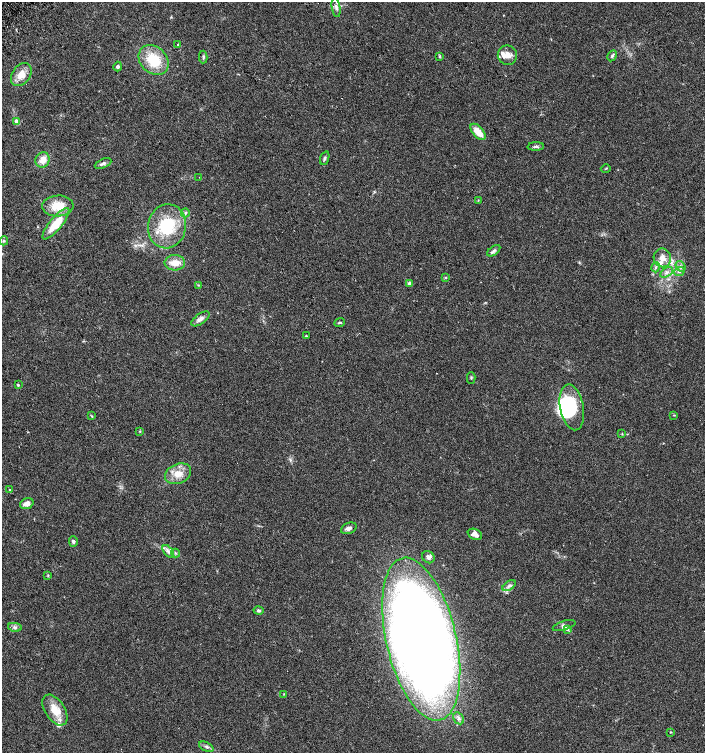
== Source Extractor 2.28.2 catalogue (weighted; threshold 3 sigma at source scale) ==
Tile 11 of 4 x 4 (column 3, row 3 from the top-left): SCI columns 2976-4380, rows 1534-3035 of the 6015 x 6062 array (HDU 1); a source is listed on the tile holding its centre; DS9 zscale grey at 2 x 2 block average (1 PNG px = mean of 2 x 2 image px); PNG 707 x 755 px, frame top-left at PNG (2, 2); each listed source drawn as its Kron ellipse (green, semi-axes under 4 px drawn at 4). Shown black and unused: <1% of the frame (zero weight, under 2 of 3 exposures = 2% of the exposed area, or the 3 px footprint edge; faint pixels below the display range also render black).
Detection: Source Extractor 2.28.2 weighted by HDU 2 'WHT'; one run over the whole footprint, this tile lists its part. Background 0.0686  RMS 0.0087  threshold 0.0392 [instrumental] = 3 sigma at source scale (4.5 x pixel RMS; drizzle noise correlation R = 1.50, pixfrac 1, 0.0396/0.0396 arcsec/px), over >= 5 px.
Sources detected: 70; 3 inside a brighter object's white glare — neither listed nor drawn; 3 inside a brighter listed object's ellipse — not listed separately; the other 64 listed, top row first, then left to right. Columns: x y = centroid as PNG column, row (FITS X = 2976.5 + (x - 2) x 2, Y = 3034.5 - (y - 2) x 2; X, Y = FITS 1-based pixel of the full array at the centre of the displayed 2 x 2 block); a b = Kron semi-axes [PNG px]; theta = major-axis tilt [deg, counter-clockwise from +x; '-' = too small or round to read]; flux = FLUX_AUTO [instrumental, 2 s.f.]
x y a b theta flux
336 7 10 4 -81 6.7
178 44 2 2 - 6.7
507 55 9 9 - 17
439 56 4 2 - 1.9
612 56 6 4 60 3.8
203 57 6 3 89 3.4
154 60 17 13 -44 64
118 67 5 4 - 4.5
21 75 12 9 54 23
17 122 3 3 - 26
478 132 10 5 -48 29
536 147 8 3 3 5.3
325 158 7 3 69 3.6
43 160 8 7 - 18
103 164 9 4 25 6.7
606 168 5 2 - 1.4
199 177 2 2 - 0.6
478 200 2 2 - 1.1
58 206 16 10 3 38
185 213 4 3 - 3
56 224 20 6 50 52
167 226 22 19 80 97
4 241 4 4 - 3.5
494 251 7 4 39 5.2
662 258 9 8 - 16
175 263 10 7 -2 22
681 266 6 3 -53 4
656 267 5 3 - 3.1
679 271 5 3 - 3.6
667 272 7 4 30 6.7
445 277 3 3 - 1.7
409 283 4 4 - 4.5
198 285 3 3 - 1.5
200 319 11 5 36 9.1
340 323 5 2 - 2.7
306 336 3 2 - 1.9
471 378 6 2 -90 2
18 385 3 2 - 3.3
572 407 23 11 -79 75
674 415 3 2 - 1.2
92 416 3 2 - 1.7
140 431 3 3 - 1.5
622 434 3 2 - 1.1
178 474 13 10 24 26
9 490 3 2 - 1.2
27 503 7 5 21 11
349 528 8 5 23 7.4
475 534 7 5 -23 13
73 541 5 3 - 4.3
168 551 7 4 -53 7.1
176 553 4 3 - 3.2
428 557 6 5 - 6.8
48 575 3 2 - 1.5
509 586 7 4 34 6.2
258 611 5 4 - 4.2
564 626 12 4 17 6.8
15 627 7 4 -11 4.8
568 629 4 3 - 3.7
421 639 83 35 -77 2500
284 694 2 2 - 1.2
55 710 17 9 -57 35
459 718 6 5 - 6
671 732 3 2 - 1.4
206 747 8 4 -26 4.9
Isophote crosses this tile's border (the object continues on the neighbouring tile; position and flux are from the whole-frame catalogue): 1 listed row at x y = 421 639
Diffuse or blended objects may show on this block-average render without a row.